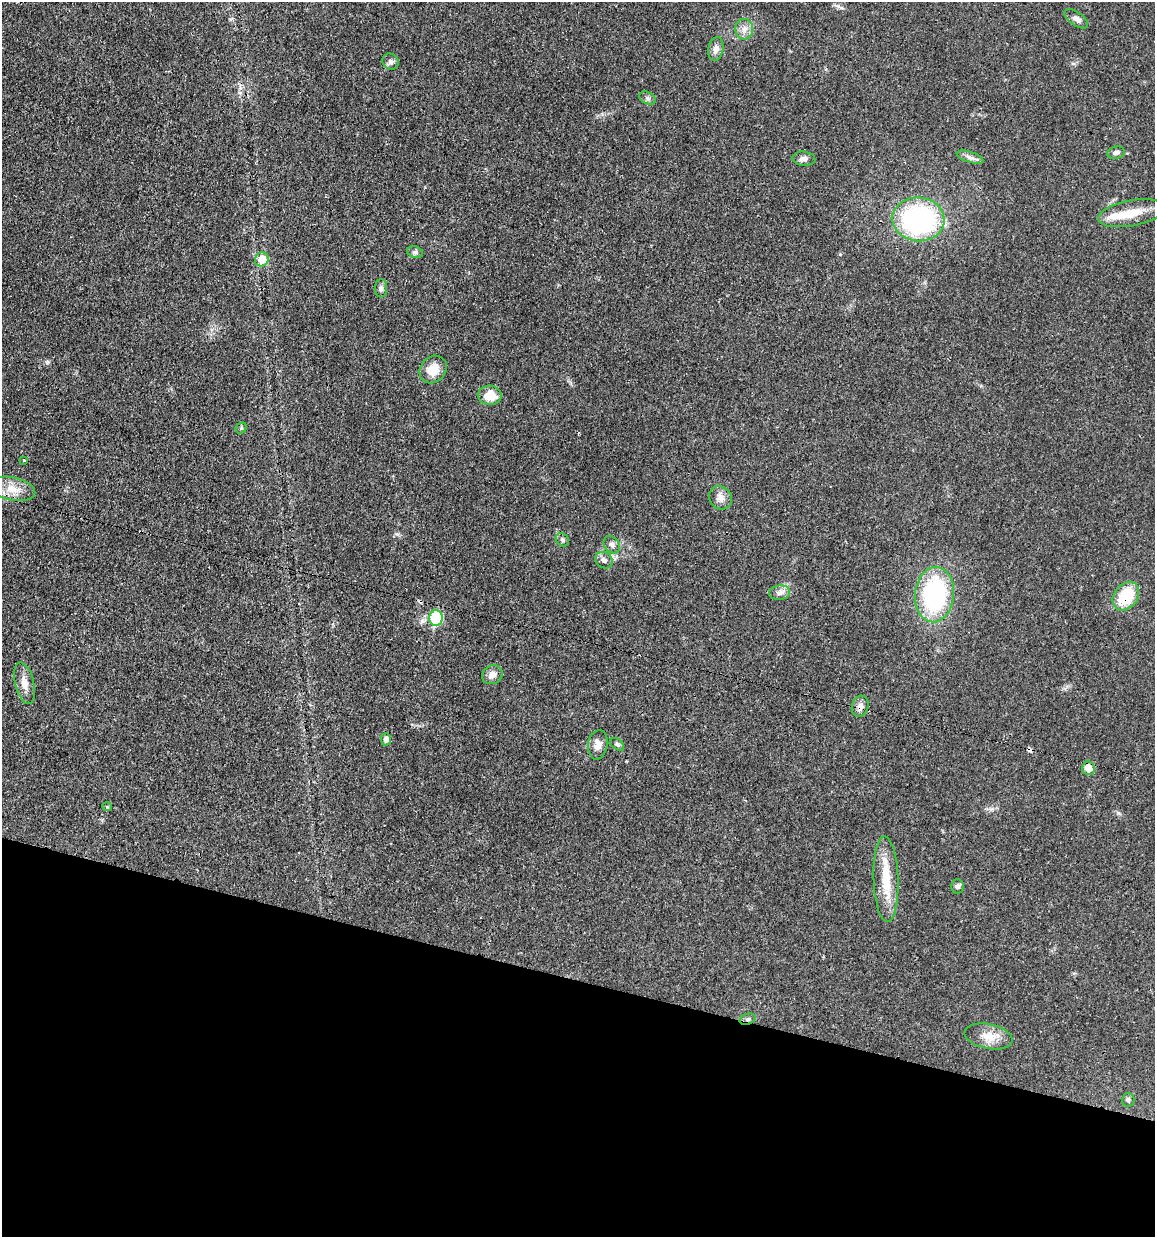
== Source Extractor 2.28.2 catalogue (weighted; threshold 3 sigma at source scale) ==
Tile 15 of 4 x 4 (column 3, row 4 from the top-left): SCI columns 2551-3703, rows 7-1241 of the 4983 x 4952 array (HDU 1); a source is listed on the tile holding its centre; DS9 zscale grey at full resolution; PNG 1157 x 1239 px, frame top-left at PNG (2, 2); each listed source drawn as its Kron ellipse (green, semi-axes under 4 px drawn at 4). Shown black and unused: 21% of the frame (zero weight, under 3 of 4 exposures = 1% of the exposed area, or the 3 px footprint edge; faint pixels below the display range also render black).
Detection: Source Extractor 2.28.2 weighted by HDU 2 'WHT'; one run over the whole footprint, this tile lists its part. Background 0.0209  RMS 0.0023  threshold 0.0103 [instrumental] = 3 sigma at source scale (4.5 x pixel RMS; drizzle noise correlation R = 1.50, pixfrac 1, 0.05/0.05 arcsec/px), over >= 5 px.
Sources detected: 41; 1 inside a brighter object's white glare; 1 cosmic-ray / hot-pixel residue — neither listed nor drawn; the other 39 listed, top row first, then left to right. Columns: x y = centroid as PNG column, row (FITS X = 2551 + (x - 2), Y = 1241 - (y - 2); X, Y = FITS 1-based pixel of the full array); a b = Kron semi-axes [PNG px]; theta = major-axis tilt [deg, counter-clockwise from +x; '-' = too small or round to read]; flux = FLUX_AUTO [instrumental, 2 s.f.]
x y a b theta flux
1076 19 14 6 -36 1.1
744 29 10 9 - 1.5
716 49 12 7 79 1.4
390 62 8 7 - 0.8
647 98 9 5 -28 0.61
1116 153 9 6 11 0.74
970 157 14 5 -18 1
804 159 11 7 -6 0.99
1131 213 34 13 11 5.8
918 219 26 22 -6 39
415 252 8 6 -18 0.62
262 259 7 6 - 3.7
381 288 9 6 90 0.63
433 369 15 12 48 3.9
490 395 12 10 -6 4
241 428 6 5 - 0.35
24 460 3 3 - 0.36
12 489 23 11 -13 3.5
720 498 12 10 -48 1.7
562 540 7 6 - 0.53
612 545 9 7 -51 0.85
604 560 9 7 -37 0.94
780 593 10 7 6 1.1
934 594 28 19 84 31
1126 596 15 12 52 9.7
436 618 8 6 82 15
492 675 10 9 - 1.5
25 683 21 9 -76 2.2
860 706 11 8 72 1.3
386 739 6 5 - 1.1
617 744 8 5 -41 0.46
598 745 15 10 80 1.8
1088 768 7 6 - 3.3
107 807 5 4 - 0.24
886 879 43 12 -88 7.4
957 886 7 6 - 0.69
748 1019 8 5 20 0.53
988 1036 24 12 -12 3.4
1128 1100 6 6 - 0.65
Overlapping masked pixels (flux is a lower limit): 4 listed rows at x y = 1126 596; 860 706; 1088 768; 748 1019
Unlisted compact peaks at least as high as the median listed source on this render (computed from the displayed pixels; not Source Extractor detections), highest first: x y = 1118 813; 47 363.